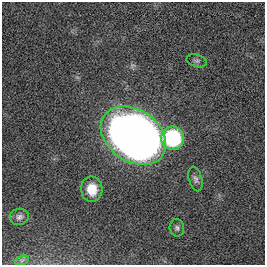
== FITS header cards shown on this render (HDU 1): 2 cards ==
NAXIS1  =                  263
NAXIS2  =                  263

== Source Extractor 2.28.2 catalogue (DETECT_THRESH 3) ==
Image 263 x 263 px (HDU 1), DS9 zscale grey, 1 PNG px = 1 image px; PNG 267 x 267 px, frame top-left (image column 1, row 263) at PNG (2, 2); each listed source drawn as its Kron ellipse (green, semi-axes under 4 px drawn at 4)
Background 0.00569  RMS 0.033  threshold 0.0996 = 3 sigma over >= 5 px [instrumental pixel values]
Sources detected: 8; all 8 listed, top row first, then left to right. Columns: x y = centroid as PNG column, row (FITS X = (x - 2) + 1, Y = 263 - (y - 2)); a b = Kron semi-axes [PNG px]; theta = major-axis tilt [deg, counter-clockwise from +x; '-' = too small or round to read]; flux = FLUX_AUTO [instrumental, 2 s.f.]
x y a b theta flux
196 61 10 6 -16 6.8
133 136 36 26 -35 2700
173 138 11 11 - 230
195 179 12 6 -74 8.2
92 189 13 10 -86 38
19 217 9 8 - 8.1
177 228 9 7 -77 6.4
22 260 7 4 19 5.2